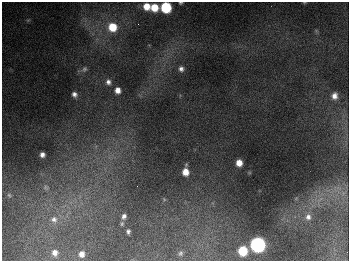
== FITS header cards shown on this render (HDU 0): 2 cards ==
NAXIS1  =                  347
NAXIS2  =                  259

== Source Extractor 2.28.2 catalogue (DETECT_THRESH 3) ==
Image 347 x 259 px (HDU 0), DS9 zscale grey, 1 PNG px = 1 image px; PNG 351 x 263 px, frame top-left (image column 1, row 259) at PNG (2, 2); no overlay
Background 680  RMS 50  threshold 150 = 3 sigma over >= 5 px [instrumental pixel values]
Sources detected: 29; all 29 listed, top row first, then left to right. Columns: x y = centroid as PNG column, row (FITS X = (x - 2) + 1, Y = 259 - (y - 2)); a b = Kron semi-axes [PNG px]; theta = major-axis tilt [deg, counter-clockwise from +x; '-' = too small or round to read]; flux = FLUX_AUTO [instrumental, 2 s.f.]
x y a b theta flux
180 3 3 2 - 4.0e+03
147 6 7 6 - 4.3e+04
154 7 6 6 - 6.5e+04
166 7 7 7 - 2.5e+05
28 20 7 4 18 4.7e+03
138 24 3 2 - 2.5e+03
112 27 10 9 - 9.2e+04
84 69 10 7 48 1.3e+04
181 69 6 6 - 1.2e+04
108 82 7 6 - 1.4e+04
118 90 6 6 - 2.2e+04
74 94 6 5 - 1.3e+04
334 96 7 6 - 2.0e+04
42 155 5 5 - 1.4e+04
239 163 6 5 - 3.4e+04
185 172 8 7 - 4.0e+04
46 187 8 6 -39 9.7e+03
9 195 6 5 - 5.5e+03
164 199 6 4 -47 4.0e+03
124 216 7 5 64 1.2e+04
308 217 8 7 - 1.7e+04
54 219 10 10 - 2.2e+04
122 224 6 4 87 4.9e+03
128 231 5 3 - 7.7e+03
258 245 8 7 - 1.1e+06
243 251 7 6 - 1.2e+05
55 252 5 5 - 1.7e+04
180 253 6 5 - 6.9e+03
82 254 5 5 - 1.8e+04
At the frame edge (FLAGS 8, measured only in part): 2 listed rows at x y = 180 3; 166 7